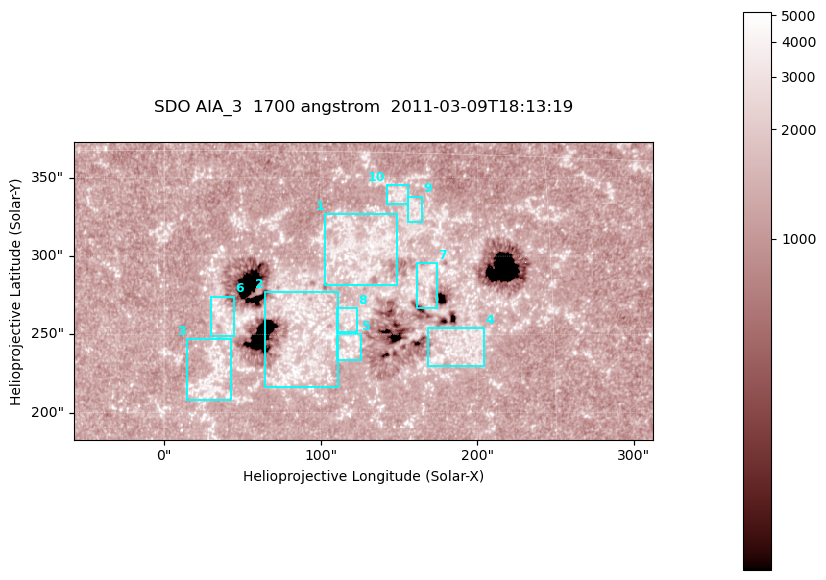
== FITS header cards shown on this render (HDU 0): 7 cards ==
TELESCOP= 'SDO     '           /
INSTRUME= 'AIA_3   '           /
WAVELNTH=                 1700 /
WAVEUNIT= 'angstrom'           /
DATE-OBS= '2011-03-09T18:13:19.712' /
CTYPE1  = 'HPLN-TAN'           /
CTYPE2  = 'HPLT-TAN'           /

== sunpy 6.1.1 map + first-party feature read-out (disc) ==
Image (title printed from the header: SDO AIA_3  1700 angstrom  2011-03-09T18:13:19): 603 x 310 px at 0.613 arcsec/px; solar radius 967 arcsec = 1577 px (partial field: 2.4% of the solar disc is inside the frame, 100% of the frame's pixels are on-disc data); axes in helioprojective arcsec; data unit not stated in the header (colour bar unlabelled)
Pointing: header CRPIX1/2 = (2053.97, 2042.58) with CRVAL1/2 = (0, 0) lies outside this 603 x 310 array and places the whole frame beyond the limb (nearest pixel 1.43 R_sun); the SolarSoft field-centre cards XCEN/YCEN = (127.1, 277.7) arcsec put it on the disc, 1871 arcsec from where CRPIX/CRVAL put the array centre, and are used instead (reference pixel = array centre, CRVAL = XCEN/YCEN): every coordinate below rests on XCEN/YCEN
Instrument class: DISC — disc imager (sunpy class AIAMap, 1700 A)
Bright regions (active regions / flare kernels): reference = the on-disc median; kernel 5 px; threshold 5 sigma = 1494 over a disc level ~1256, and >= 1.15x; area >= 186 px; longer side >= 4 px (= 2.5 arcsec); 10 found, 10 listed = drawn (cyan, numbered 1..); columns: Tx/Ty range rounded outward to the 2 arcsec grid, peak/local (2 s.f.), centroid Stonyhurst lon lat
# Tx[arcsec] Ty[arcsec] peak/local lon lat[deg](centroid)
1 102..150 280..328 3.5 +8 +11
2 64..112 216..278 4.1 +5 +7
3 14..44 208..248 3.2 +2 +6
4 168..204 230..254 3.5 +11 +7
5 110..126 232..250 4.1 +7 +7
6 30..46 248..274 3.6 +2 +8
7 162..174 266..296 3.3 +10 +10
8 110..124 250..268 3.2 +7 +8
9 154..166 322..338 3 +10 +13
10 142..156 332..346 3 +9 +13